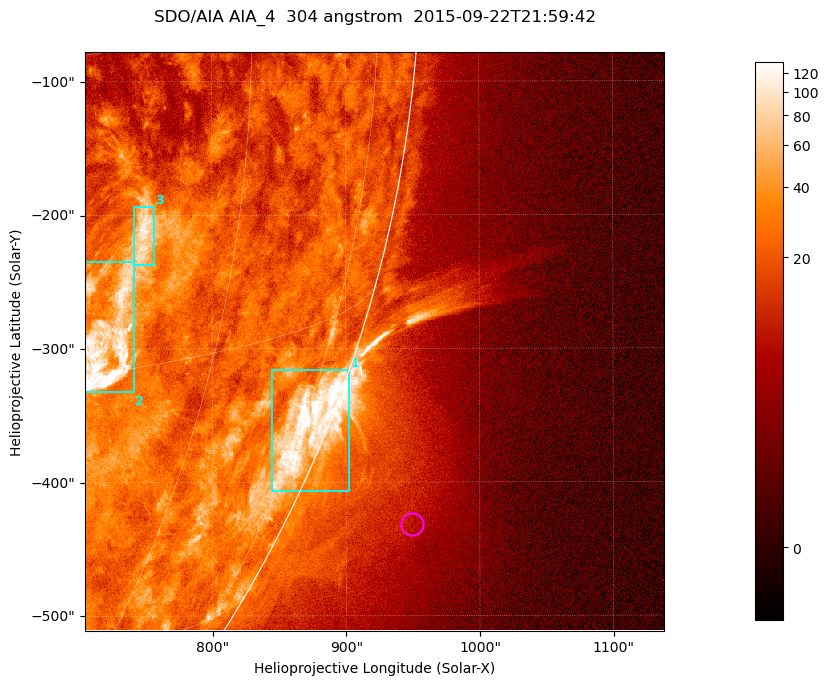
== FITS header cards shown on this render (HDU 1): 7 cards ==
TELESCOP= 'SDO/AIA '           / For AIA: SDO/AIA
INSTRUME= 'AIA_4   '           / For AIA: AIA_ATA1, AIA_ATA2, AIA_ATA3 or AIA_AT
WAVELNTH=                  304 / [angstrom] Wavelength
WAVEUNIT= 'angstrom'           / Wavelength unit: angstrom
DATE-OBS= '2015-09-22T21:59:42.124' / [ISO] Date when observation started; ISO 8
CTYPE1  = 'HPLN-TAN'           / CTYPE1; Typically HPLN
CTYPE2  = 'HPLT-TAN'           / CTYPE2; Typically HPLT

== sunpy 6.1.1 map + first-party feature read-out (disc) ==
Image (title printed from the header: SDO/AIA AIA_4  304 angstrom  2015-09-22T21:59:42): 722 x 722 px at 0.6 arcsec/px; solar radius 956 arcsec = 1593 px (partial field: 2.9% of the solar disc is inside the frame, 45% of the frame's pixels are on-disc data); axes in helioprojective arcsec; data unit not stated in the header (colour bar unlabelled)
Orientation: roll -0.132 deg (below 1 deg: not rotated)
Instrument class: DISC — disc imager (sunpy class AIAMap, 304 A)
Bright regions (active regions / flare kernels): reference = the on-disc median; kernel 7 px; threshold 5 sigma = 47.2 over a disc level ~23.2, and >= 1.15x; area >= 521 px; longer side >= 9 px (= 5.4 arcsec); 3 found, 3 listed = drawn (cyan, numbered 1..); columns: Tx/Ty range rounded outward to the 2 arcsec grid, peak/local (2 s.f.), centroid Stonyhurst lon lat
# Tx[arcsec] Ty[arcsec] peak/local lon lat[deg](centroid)
1 844..904 -408..-316 8.3 +76 -21
2 704..742 -334..-234 9.5 +51 -14
3 742..758 -238..-194 4.8 +52 -9
Off-limb structures (1.02-1.3 R_sun): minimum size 260 px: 4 found; the strongest spans PA ~240..250 deg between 1.04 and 1.18 R_sun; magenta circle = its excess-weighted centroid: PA ~245 deg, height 1.09 R_sun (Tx ~950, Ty ~-432 arcsec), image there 2.4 x the reference